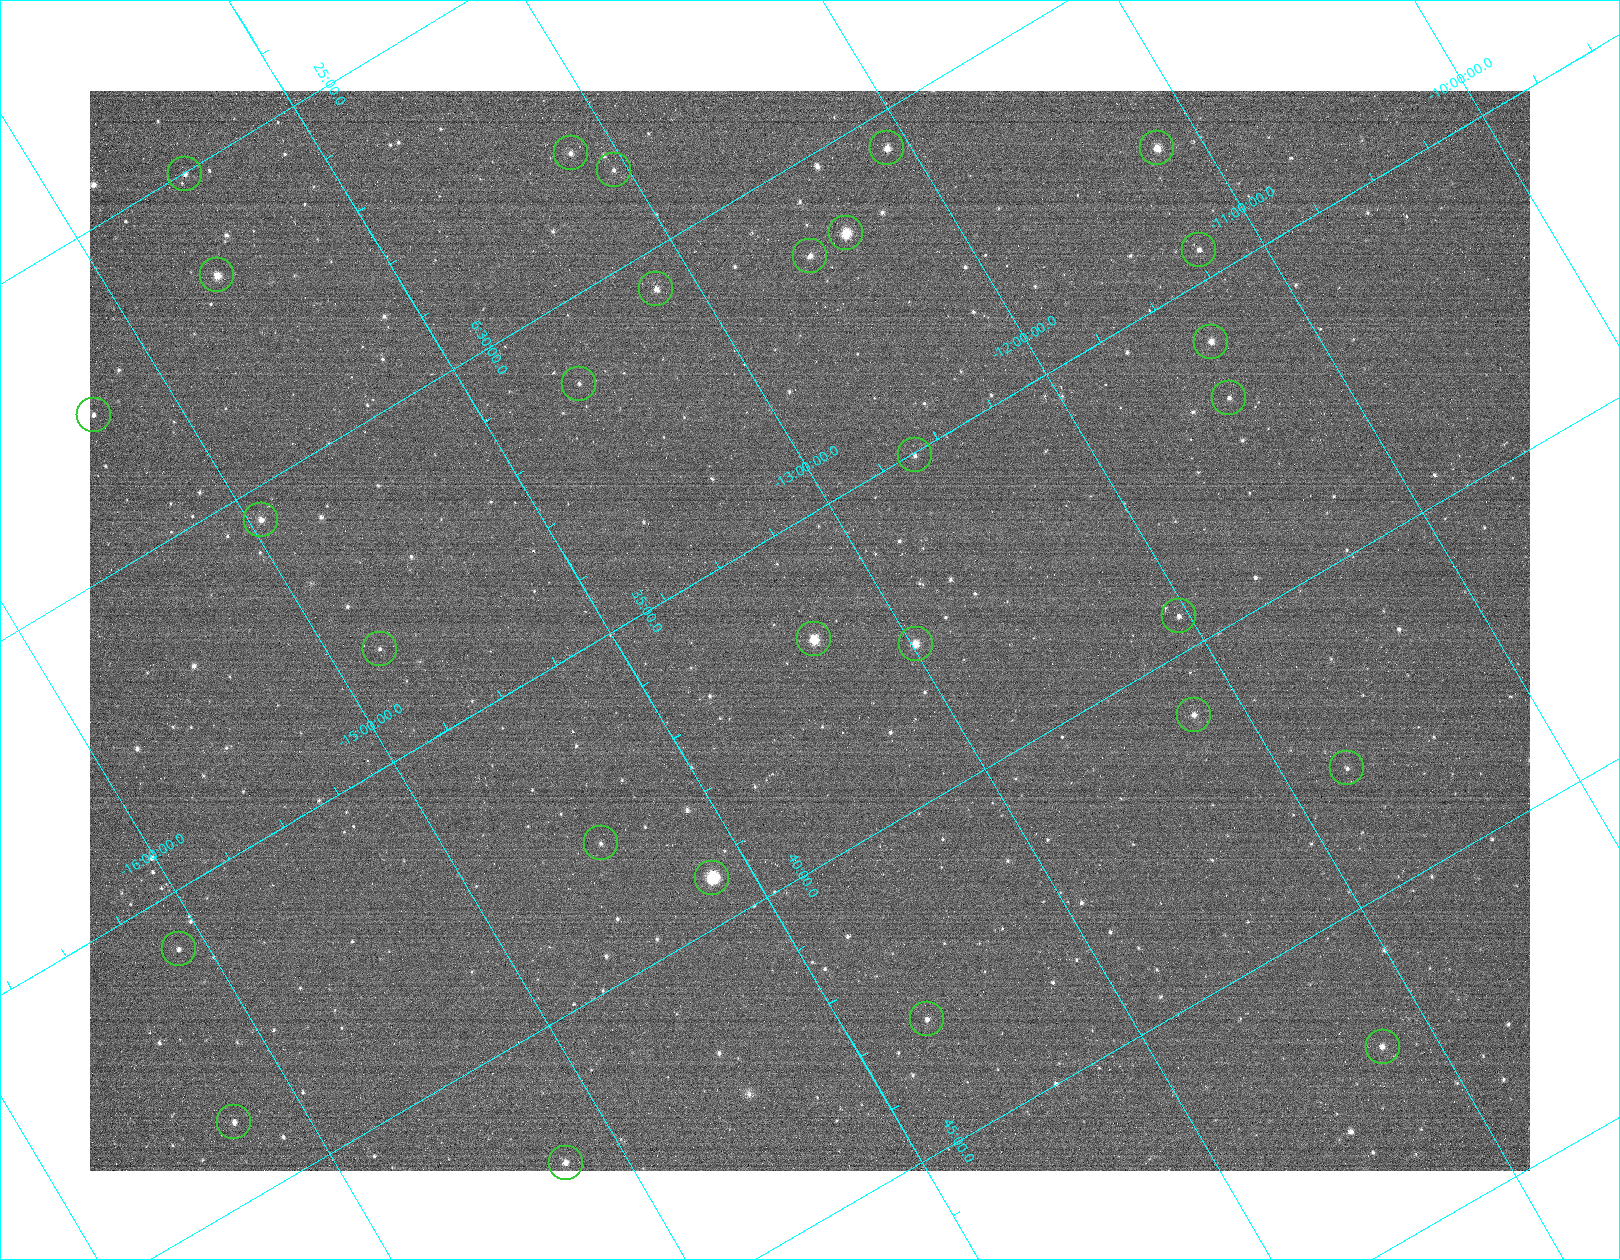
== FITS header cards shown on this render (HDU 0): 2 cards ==
NAXIS1  =                 1440
NAXIS2  =                 1080

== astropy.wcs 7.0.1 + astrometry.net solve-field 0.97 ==
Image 1440 x 1080 px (HDU 0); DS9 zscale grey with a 90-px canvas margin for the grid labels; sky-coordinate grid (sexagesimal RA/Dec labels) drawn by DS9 from the SOLVED WCS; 29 Tycho-2 reference stars matched to detected sources circled (green)
Header WCS: none
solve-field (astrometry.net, Tycho-2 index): SOLVED blind (the file carries no WCS)
Solved WCS: RA---TAN-SIP/DEC--TAN-SIP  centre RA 06:36:37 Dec -13:19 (99.15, -13.32 deg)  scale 14.2 arcsec/px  FOV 341.1' x 256.1'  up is -59 deg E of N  parity flipped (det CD > 0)
(file carries no celestial WCS; the grid is the blind solution)
Tycho-2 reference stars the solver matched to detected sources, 29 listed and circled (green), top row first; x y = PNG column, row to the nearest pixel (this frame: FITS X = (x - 90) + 1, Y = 1080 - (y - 91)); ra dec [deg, ICRS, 3 dp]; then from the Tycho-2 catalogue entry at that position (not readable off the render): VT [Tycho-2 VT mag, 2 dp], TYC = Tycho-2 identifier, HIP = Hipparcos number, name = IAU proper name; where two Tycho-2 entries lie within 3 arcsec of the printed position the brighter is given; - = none
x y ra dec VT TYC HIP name
887 148 97.638 -12.081 6.70 5372-2448-1 31020 -
1157 148 98.195 -11.166 6.38 5369-220-1 31205 -
571 153 96.996 -13.161 7.06 5376-89-1 30776 -
614 170 97.144 -13.049 7.58 5372-64-1 30828 -
185 174 96.257 -14.504 7.70 5376-2509-1 30530 -
846 233 97.846 -12.392 5.30 5373-2863-1 31084 -
1199 250 98.633 -11.230 7.52 5369-294-1 31356 -
810 256 97.851 -12.560 6.76 5373-2864-1 31088 -
217 275 96.678 -14.603 6.44 5376-2419-1 30669 -
656 289 97.645 -13.148 6.12 5376-3142-1 31024 -
1211 342 98.976 -11.374 7.20 5373-2712-1 31510 -
579 384 97.815 -13.602 7.69 5377-381-1 31075 -
1229 398 99.208 -11.425 7.56 5373-2663-1 - -
94 415 96.904 -15.306 7.48 5947-1672-1 30743 -
915 455 98.763 -12.608 7.76 5373-1303-1 31415 -
261 520 97.624 -14.954 6.77 5376-3143-1 31017 -
1179 616 99.864 -12.035 7.73 5386-1759-1 31842 -
814 639 99.194 -13.321 6.13 5377-2170-1 31599 -
916 644 99.420 -12.985 6.22 5373-2001-1 31674 -
380 649 98.325 -14.814 7.72 5377-1653-1 31253 -
1194 715 100.239 -12.182 6.93 5386-897-1 31976 -
1347 768 100.737 -11.766 7.77 5386-1978-1 32160 -
601 843 99.468 -14.456 8.03 5377-3229-1 - -
712 878 99.820 -14.146 4.99 5390-2169-1 31827 -
179 949 98.962 -16.103 7.37 5948-2785-1 31502 -
927 1019 100.759 -13.698 7.14 5390-704-1 32171 -
1383 1047 101.779 -12.199 7.66 5387-597-1 32513 -
234 1122 99.690 -16.261 7.10 5948-2825-1 31785 -
566 1163 100.522 -15.215 7.03 5949-429-1 32076 -